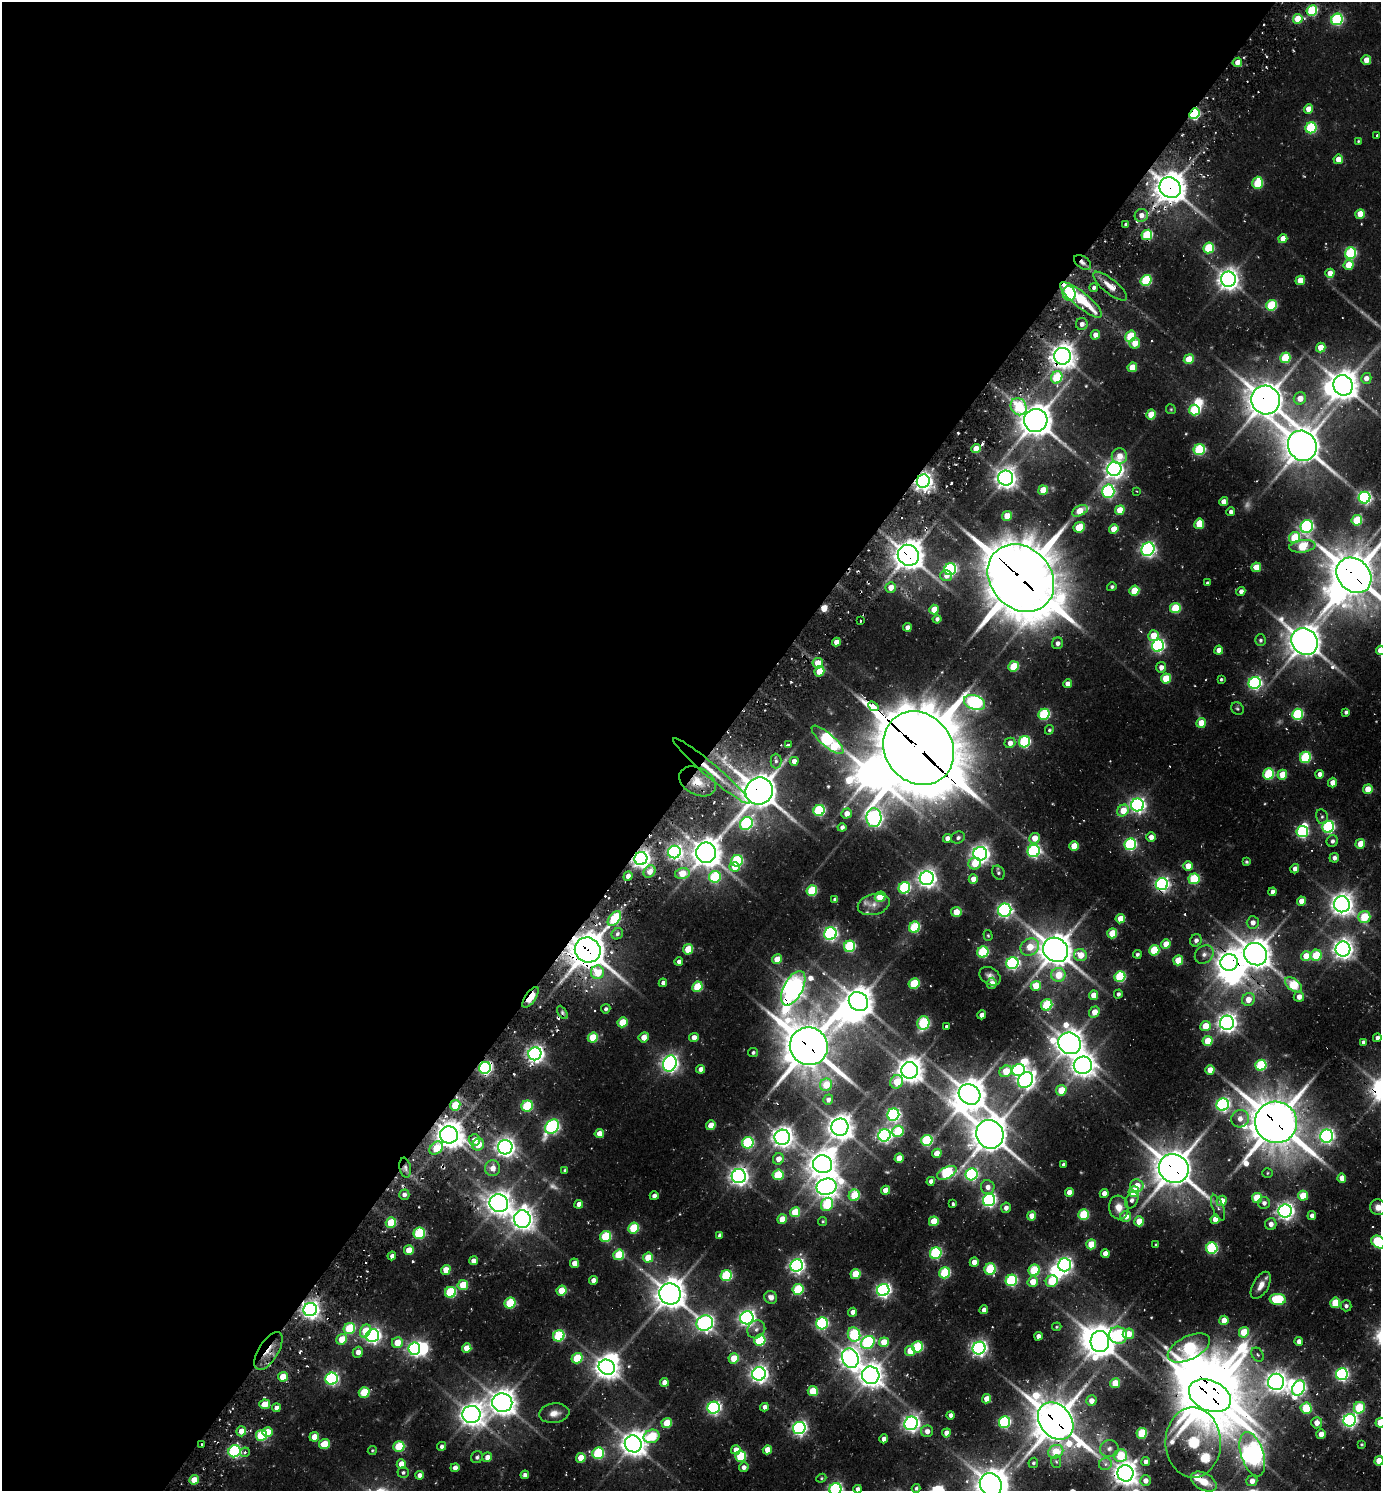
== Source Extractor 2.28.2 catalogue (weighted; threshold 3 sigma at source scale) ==
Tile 5 of 4 x 4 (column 1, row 2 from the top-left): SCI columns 298-1676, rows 3012-4500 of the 5998 x 5989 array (HDU 1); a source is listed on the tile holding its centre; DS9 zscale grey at full resolution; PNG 1383 x 1493 px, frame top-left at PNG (2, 2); each listed source drawn as its Kron ellipse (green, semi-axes under 4 px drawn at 4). Shown black and unused: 52% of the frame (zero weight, under 2 of 3 exposures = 3% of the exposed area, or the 3 px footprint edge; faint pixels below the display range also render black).
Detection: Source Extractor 2.28.2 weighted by HDU 2 'WHT'; one run over the whole footprint, this tile lists its part. Background 0.106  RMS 0.0097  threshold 0.0438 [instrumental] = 3 sigma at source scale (4.5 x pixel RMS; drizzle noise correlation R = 1.50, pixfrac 1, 0.05/0.05 arcsec/px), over >= 5 px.
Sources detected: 548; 7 too faint to see at this stretch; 20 inside a brighter object's white glare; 9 cosmic-ray / hot-pixel residue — neither listed nor drawn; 3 inside a brighter listed object's ellipse — not listed separately; of the other 509, all 500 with FLUX_AUTO >= 1.11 (the completeness limit of this list) listed and drawn (9 fainter detections not listed), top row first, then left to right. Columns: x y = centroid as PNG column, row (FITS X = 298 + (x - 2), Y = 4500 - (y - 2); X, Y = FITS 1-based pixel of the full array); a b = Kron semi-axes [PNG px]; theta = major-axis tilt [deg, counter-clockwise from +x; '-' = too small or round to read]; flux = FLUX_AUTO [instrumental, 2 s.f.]
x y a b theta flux
1312 11 5 5 - 83
1298 19 5 4 - 25
1337 19 6 5 - 140
1366 60 5 4 - 16
1237 62 5 4 - 10
1309 109 5 4 - 15
1194 114 5 4 - 100
1311 128 6 5 - 100
1377 135 3 3 - 1.9
1358 141 4 3 - 1.1
1338 159 5 4 - 13
1258 183 6 5 - 60
1170 188 11 10 - 1700
1360 214 5 4 - 20
1141 215 7 6 - 8.6
1126 224 3 3 - 2.5
1147 235 5 5 - 81
1283 239 4 4 - 11
1209 248 5 5 - 70
1351 253 6 5 - 110
1082 262 9 6 -36 4.6
1349 265 5 5 - 27
1330 273 5 4 - 14
1228 279 7 7 - 810
1146 280 5 5 - 86
1300 280 5 4 - 19
1110 286 21 7 -39 11
1094 288 4 4 - 3.1
1069 294 7 6 - 140
1081 300 26 7 -39 61
1271 305 5 5 - 71
1082 324 6 6 - 4.9
1095 335 5 4 - 9.1
1130 336 6 5 - 49
1135 343 5 5 - 15
1321 347 5 4 - 17
1062 356 8 8 - 1000
1285 358 5 5 - 60
1189 359 5 4 - 29
1132 367 5 4 - 24
1057 377 6 5 - 64
1366 378 5 5 - 8.1
1343 385 10 9 - 1500
1300 398 6 6 - 15
1266 400 14 14 - 2100
1019 407 9 7 -58 49
1171 409 5 4 - 1.2
1194 410 5 5 - 85
1151 415 5 4 - 27
1036 420 11 11 - 1800
1302 446 15 14 - 2100
976 449 5 4 - 20
1199 450 6 5 - 98
1119 456 8 7 - 13
1114 469 7 7 - 570
1006 478 7 7 - 800
923 481 7 6 - 560
1043 490 5 4 - 25
1108 491 7 6 - 200
1137 491 4 3 - 1.1
1365 498 6 5 - 220
1224 501 4 4 - 9.5
1120 510 5 4 - 21
1080 511 8 5 25 23
1231 512 4 4 - 4
1007 516 5 4 - 20
1357 520 5 5 - 56
1199 524 5 4 - 32
1307 526 6 6 - 210
1079 527 6 5 - 35
1114 529 5 4 - 19
1295 538 6 5 - 53
1302 546 13 6 7 60
1148 549 7 6 - 330
908 555 11 10 - 1400
1256 567 5 4 - 20
950 569 6 5 - 170
1354 575 19 16 -46 3100
946 576 6 5 - 7.1
1021 578 37 30 -47 6200
1207 583 4 3 - 2.1
891 587 5 5 - 12
1112 587 5 4 - 2.2
1134 591 5 5 - 38
1241 591 4 4 - 5
1175 608 5 5 - 57
934 610 5 4 - 19
937 619 4 4 - 3.3
860 621 3 3 - 4.3
907 627 4 4 - 6.6
1153 636 5 5 - 20
1260 640 6 5 - 2.3
1305 641 14 12 -44 1700
836 642 4 4 - 8.7
1058 643 6 5 - 3.9
1158 646 6 6 - 240
1219 650 4 4 - 8.9
1380 650 5 4 - 18
818 663 5 5 - 20
1014 666 5 5 - 47
1161 667 5 5 - 6.4
819 671 5 4 - 23
1166 678 5 5 - 40
1221 679 3 3 - 1.7
1255 683 6 6 - 220
1067 684 4 4 - 9.3
975 703 11 7 -20 320
873 706 6 4 -41 310
1237 708 7 6 - 1.8
1346 712 4 4 - 2.8
1044 714 6 5 - 100
1297 714 5 5 - 100
1201 723 5 4 - 20
1049 730 5 4 - 1.8
827 740 20 6 -41 220
1024 742 6 5 - 110
1010 743 5 5 - 7.5
788 745 4 3 - 2
919 748 38 33 -53 9200
1305 757 5 5 - 92
776 761 7 5 -90 2.8
794 761 4 4 - 6.8
711 771 50 6 -40 27
1269 774 5 5 - 78
1320 774 4 4 - 7.8
1282 775 5 4 - 28
697 781 19 13 -28 22
1332 783 5 4 - 9.3
1368 789 5 4 - 21
759 791 14 13 - 2100
1137 805 6 6 - 350
819 810 6 5 - 120
1123 811 6 5 - 20
847 814 5 5 - 11
1322 817 7 6 - 2.6
874 818 9 7 -87 420
746 823 7 6 - 170
842 827 4 4 - 4.1
1328 827 6 5 - 160
1302 832 6 5 - 130
1151 837 5 5 - 6.9
947 838 4 4 - 5.6
958 838 7 5 27 3
1034 838 5 5 - 14
1332 841 6 5 - 3.8
1130 844 6 5 - 140
1360 844 5 4 - 20
1074 846 5 4 - 22
1034 851 6 6 - 200
674 852 6 6 - 320
706 853 10 10 - 1500
980 854 7 6 - 550
1334 858 5 4 - 4.7
641 859 6 6 - 620
737 861 6 5 - 110
1246 862 4 4 - 1.7
975 864 6 6 - 19
1188 866 4 4 - 15
734 867 5 4 - 14
1295 869 5 4 - 5.9
649 872 6 5 - 12
998 873 7 5 -58 2.4
682 874 7 5 15 24
628 876 5 4 - 6.6
715 877 6 5 - 85
927 878 7 7 - 580
973 879 5 4 - 9.9
1194 879 5 5 - 74
1162 884 6 6 - 290
904 888 6 5 - 130
812 891 5 5 - 65
1273 892 4 4 - 5.1
880 897 5 5 - 31
835 900 4 4 - 3.5
1301 901 4 4 - 13
874 904 16 10 15 10
1342 904 8 8 - 890
1005 910 7 6 - 240
956 912 5 5 - 19
1364 917 6 6 - 49
614 919 8 5 49 71
1120 919 5 4 - 18
1253 923 6 6 - 7
915 927 6 5 - 74
1112 933 5 4 - 34
617 934 6 5 - 3.1
830 934 6 6 - 270
988 935 5 4 - 1.4
1196 940 6 5 - 4.5
1166 944 5 4 - 19
850 946 6 5 - 110
1030 947 10 8 34 25
688 949 5 5 - 31
1343 949 7 7 - 730
588 950 13 12 - 2300
1055 950 13 11 -37 1900
1154 950 5 5 - 52
983 952 6 5 - 100
1137 954 4 4 - 2.2
1204 954 10 8 42 5.7
1256 954 12 10 -38 1700
1080 955 6 6 - 19
1316 955 6 5 - 52
1306 956 5 5 - 22
777 959 5 4 - 18
1178 960 5 4 - 28
679 962 4 4 - 4
1229 962 9 8 - 940
1012 963 6 6 - 210
597 972 7 6 - 30
1058 975 7 7 - 30
990 976 11 8 -34 5.4
1120 977 5 5 - 89
663 983 4 4 - 4.3
914 983 5 5 - 50
992 983 5 5 - 9.3
1293 985 10 5 -38 58
1036 986 5 5 - 26
697 987 5 5 - 49
793 988 19 9 62 890
1118 994 4 4 - 3.1
1093 995 5 4 - 17
530 997 12 5 55 44
1299 997 5 5 - 8.7
1248 999 7 6 - 14
858 1002 10 9 - 1400
1047 1005 6 5 - 78
606 1009 5 4 - 2.7
562 1012 7 4 -60 2.2
1094 1012 6 5 - 14
982 1015 4 4 - 8.3
622 1022 5 4 - 32
923 1023 7 6 - 89
1227 1023 7 7 - 630
946 1026 3 3 - 5
1205 1026 5 5 - 26
644 1037 5 5 - 11
694 1037 5 4 - 8.4
593 1038 5 5 - 38
1377 1038 4 4 - 3.9
1208 1041 5 5 - 28
1363 1042 4 4 - 3.4
1070 1043 11 10 - 1400
809 1046 19 18 - 3400
753 1052 5 4 - 2.1
535 1054 7 6 - 480
670 1064 8 6 72 470
1083 1065 9 8 - 960
1261 1065 5 5 - 83
485 1068 6 5 - 240
701 1069 4 4 - 5.7
910 1070 8 8 - 1100
1018 1070 6 6 - 200
1210 1070 5 4 - 16
1006 1071 6 5 - 27
1025 1080 8 7 - 470
897 1082 7 6 - 25
826 1085 6 6 - 25
1061 1090 5 5 - 27
970 1094 11 9 -35 1800
828 1100 5 5 - 5
455 1105 5 5 - 42
1223 1105 6 6 - 250
527 1106 6 5 - 74
893 1115 6 6 - 220
1240 1119 9 8 - 8.6
1276 1122 21 20 - 3500
711 1125 5 4 - 19
552 1127 8 6 48 240
840 1127 8 8 - 1100
898 1131 6 5 - 67
599 1134 5 4 - 13
990 1134 14 13 - 2200
449 1135 9 8 - 1300
884 1135 6 6 - 300
1327 1136 6 6 - 300
782 1137 8 7 - 760
474 1140 6 5 - 14
927 1140 6 5 - 96
748 1143 6 5 - 130
478 1144 6 5 - 17
505 1147 7 7 - 620
436 1148 7 5 43 28
937 1153 5 4 - 12
899 1158 5 4 - 17
778 1159 6 5 - 11
823 1164 9 9 - 1200
1063 1164 3 3 - 1.7
405 1168 10 5 -79 4.4
492 1168 8 7 - 9.9
1174 1168 15 14 - 2500
565 1170 4 3 - 2.2
947 1173 10 5 26 130
1267 1173 5 4 - 1.3
972 1174 6 6 - 170
778 1175 5 5 - 60
739 1176 7 7 - 600
1342 1178 4 4 - 9
931 1181 4 4 - 5.1
1137 1186 7 6 - 13
827 1187 10 8 13 900
988 1187 7 7 - 7.1
885 1190 5 4 - 13
1069 1192 4 4 - 11
1134 1192 5 5 - 55
1104 1193 4 4 - 6.3
404 1195 5 5 - 4
854 1195 6 5 - 39
654 1196 4 4 - 5.9
1303 1196 5 5 - 30
1257 1198 5 5 - 38
989 1200 6 6 - 260
1132 1200 9 6 62 4.5
1222 1201 5 5 - 17
499 1203 9 8 - 1000
1264 1203 6 6 - 4.6
579 1204 4 4 - 8.3
827 1204 7 5 57 75
953 1204 4 3 - 2.2
1119 1207 12 9 -83 12
1378 1207 8 7 - 8.4
1006 1208 5 5 - 5.8
1218 1208 13 5 -69 4.1
1285 1211 7 6 - 480
795 1212 5 5 - 38
1084 1215 5 5 - 65
1032 1216 4 4 - 13
1126 1216 5 5 - 11
1312 1216 4 4 - 5
522 1219 9 8 - 880
782 1219 5 4 - 21
1215 1219 5 4 - 9.7
823 1221 4 4 - 1.3
934 1221 5 4 - 28
1139 1221 5 5 - 21
391 1223 5 5 - 46
1271 1224 6 6 - 6.9
633 1228 5 5 - 59
419 1233 6 5 - 90
720 1235 4 4 - 4.2
606 1236 6 5 - 75
1378 1242 7 5 -35 100
1091 1244 5 5 - 30
1156 1245 3 3 - 1.3
1212 1248 6 5 - 120
409 1250 5 5 - 19
936 1253 6 5 - 120
1105 1253 4 4 - 8.8
619 1255 5 5 - 51
392 1256 4 4 - 5
648 1258 5 5 - 30
473 1261 4 4 - 7.4
974 1262 5 4 - 11
574 1263 5 4 - 11
1064 1265 6 6 - 340
797 1266 6 6 - 360
990 1269 6 5 - 73
446 1270 5 4 - 18
1034 1270 6 5 - 59
945 1273 5 5 - 80
855 1274 5 5 - 33
726 1275 5 5 - 87
593 1280 4 4 - 6.3
1011 1280 6 5 - 130
1052 1281 6 5 - 41
1033 1282 5 5 - 18
463 1285 5 5 - 34
1261 1285 15 8 60 9.2
798 1289 5 5 - 78
883 1290 6 6 - 330
561 1291 5 4 - 29
450 1292 6 5 - 84
670 1294 11 10 - 1600
771 1297 6 6 - 6.4
1278 1299 8 5 -4 78
510 1303 6 5 - 64
1335 1303 5 5 - 37
1346 1306 5 5 - 2.7
310 1310 7 6 - 570
984 1310 4 4 - 5.3
853 1312 4 4 - 8.5
747 1318 7 6 - 430
1224 1320 5 4 - 14
705 1323 8 7 - 410
822 1323 6 5 - 160
1057 1327 5 3 - 1.1
349 1329 6 5 - 64
756 1329 9 8 - 5.3
365 1331 7 5 61 28
1244 1332 5 5 - 36
854 1334 7 6 - 100
1128 1334 6 5 - 17
1118 1335 9 8 - 130
373 1336 7 6 - 360
559 1336 6 5 - 83
1038 1336 4 4 - 5.7
342 1339 6 5 - 22
760 1340 5 5 - 79
1100 1341 10 9 - 1500
1299 1341 4 4 - 6.8
868 1342 7 6 - 140
884 1342 5 5 - 24
397 1343 5 5 - 20
918 1347 5 5 - 78
467 1348 5 4 - 19
979 1348 6 6 - 390
1189 1348 23 11 27 150
414 1349 6 6 - 270
268 1351 21 10 58 15
910 1351 5 5 - 23
358 1352 5 5 - 7.3
1258 1355 7 5 -52 2.5
577 1358 6 5 - 42
734 1358 5 5 - 28
850 1358 10 8 -67 730
607 1367 8 7 - 1100
759 1374 7 6 - 520
1342 1374 6 6 - 230
871 1375 9 8 - 1100
283 1377 5 4 - 20
332 1379 6 6 - 210
664 1382 4 4 - 8.2
1276 1382 8 8 - 750
1115 1383 5 4 - 25
1299 1388 8 6 60 250
813 1391 5 5 - 41
364 1392 5 5 - 45
1210 1396 22 15 -24 3900
987 1399 5 4 - 16
1091 1401 5 5 - 9.2
502 1403 10 9 - 1200
265 1404 5 5 - 20
764 1407 4 4 - 6.2
276 1408 4 4 - 5.2
714 1408 6 6 - 260
1306 1408 5 5 - 55
1359 1408 6 5 - 56
554 1413 15 9 7 9.9
471 1415 9 8 - 1000
951 1415 4 4 - 6.2
1350 1420 6 6 - 290
1056 1421 20 15 -50 3100
1004 1422 6 5 - 140
667 1423 5 5 - 31
911 1423 7 6 - 430
1317 1423 5 5 - 9.5
1380 1423 5 5 - 29
799 1428 6 6 - 310
241 1431 5 5 - 13
927 1431 6 6 - 7.4
268 1432 5 5 - 13
946 1433 4 4 - 9.9
1142 1433 5 5 - 57
1321 1434 5 5 - 12
261 1435 5 5 - 83
652 1436 8 6 23 61
314 1437 5 4 - 17
884 1439 4 4 - 6.9
1193 1443 35 28 -89 180
202 1444 3 2 - 1.2
324 1444 5 5 - 34
633 1444 9 8 - 1200
1361 1444 3 3 - 1.2
399 1446 5 5 - 60
442 1446 4 4 - 3.2
1109 1449 9 8 - 5.2
372 1450 5 4 - 1.2
736 1450 4 4 - 10
767 1450 5 4 - 14
234 1451 6 6 - 190
245 1452 5 4 - 3
1056 1452 8 6 29 31
598 1453 6 5 - 92
1252 1454 23 11 -73 930
741 1456 5 5 - 63
1120 1456 6 6 - 51
477 1457 6 5 - 2.7
487 1457 5 5 - 7.9
581 1458 5 4 - 23
1379 1461 5 4 - 19
1056 1462 6 5 - 3
1145 1462 5 4 - 4.2
1033 1463 5 5 - 2.1
401 1464 5 4 - 12
1105 1464 6 6 - 4
744 1467 5 4 - 5.1
455 1468 4 4 - 6.7
403 1472 5 5 - 2.2
1125 1473 8 8 - 1000
419 1475 4 4 - 5.3
525 1475 4 4 - 4.5
821 1478 5 4 - 1.3
194 1480 5 4 - 17
1145 1480 5 5 - 7.2
1252 1481 5 5 - 8.7
1204 1482 14 8 -29 17
991 1484 12 10 -50 1700
916 1488 4 3 - 2.2
835 1489 6 6 - 220
858 1489 4 4 - 4.2
Overlapping masked pixels (flux is a lower limit): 37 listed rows (the first 20) at x y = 1194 114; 1170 188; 1147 235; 1082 262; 1069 294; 1081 300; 1062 356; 1266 400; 1036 420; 923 481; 908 555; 1354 575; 1021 578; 873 706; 919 748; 711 771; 697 781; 759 791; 706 853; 641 859
Isophote crosses this tile's border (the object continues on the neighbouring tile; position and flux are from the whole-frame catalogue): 9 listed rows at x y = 1354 575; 1380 650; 1378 1207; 1378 1242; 1380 1423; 1379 1461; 991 1484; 835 1489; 858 1489